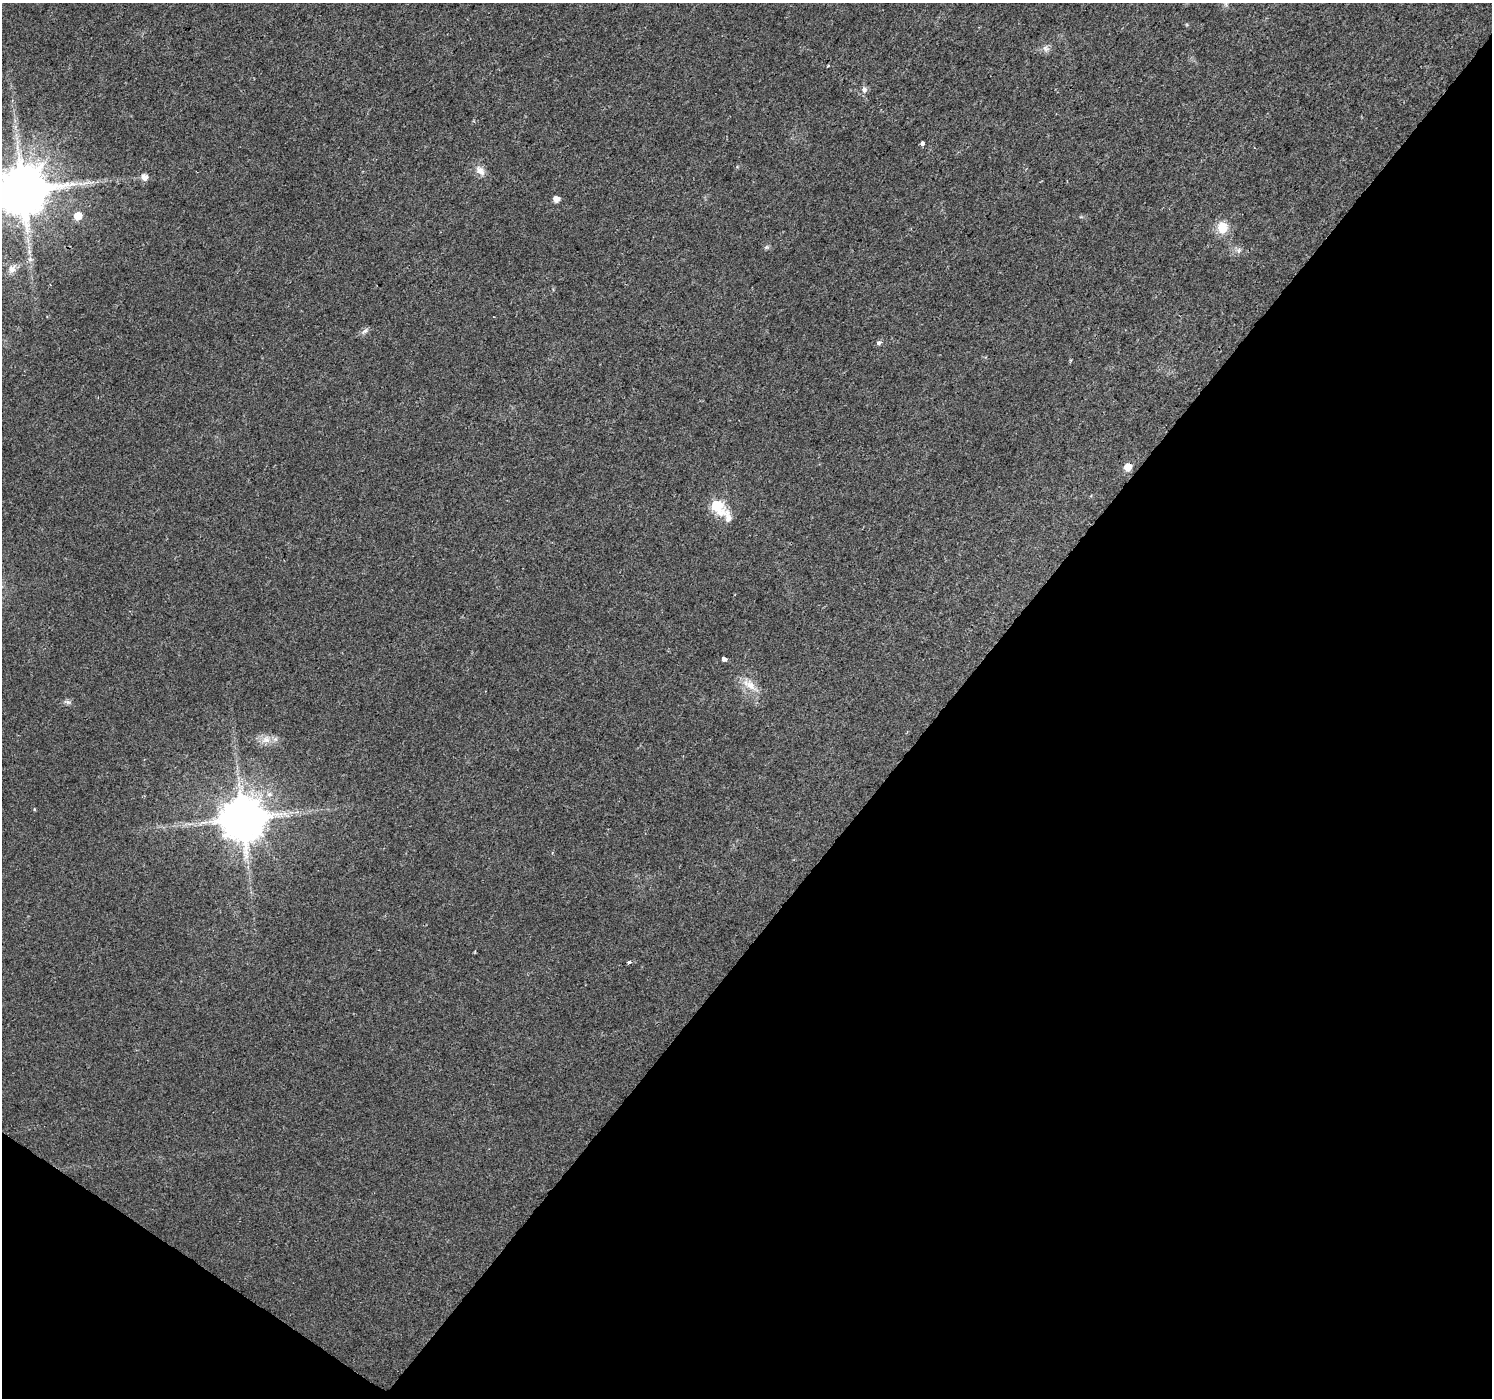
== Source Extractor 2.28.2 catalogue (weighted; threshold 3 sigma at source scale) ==
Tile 15 of 4 x 4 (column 3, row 4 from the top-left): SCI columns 2989-4478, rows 255-1650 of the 5985 x 6026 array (HDU 1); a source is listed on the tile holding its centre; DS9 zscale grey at full resolution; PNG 1494 x 1400 px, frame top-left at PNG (2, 3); no overlay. Shown black and unused: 39% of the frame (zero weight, under 2 of 3 exposures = <1% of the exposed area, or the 3 px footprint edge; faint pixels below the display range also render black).
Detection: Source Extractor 2.28.2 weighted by HDU 2 'WHT'; one run over the whole footprint, this tile lists its part. Background 0.0172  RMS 0.0046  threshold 0.0206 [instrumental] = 3 sigma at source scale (4.5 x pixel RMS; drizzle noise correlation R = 1.50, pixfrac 1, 0.0396/0.0396 arcsec/px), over >= 5 px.
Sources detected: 27; all 27 listed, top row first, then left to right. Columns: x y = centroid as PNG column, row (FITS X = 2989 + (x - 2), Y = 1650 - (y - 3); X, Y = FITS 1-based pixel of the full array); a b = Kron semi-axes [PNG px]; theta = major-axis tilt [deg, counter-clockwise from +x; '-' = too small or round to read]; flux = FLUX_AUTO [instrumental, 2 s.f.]
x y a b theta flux
1226 3 9 4 -82 1
1045 48 9 8 - 1.8
864 89 9 7 81 1.8
922 143 4 4 - 1
480 171 14 10 -46 3.4
144 177 6 6 - 3.5
22 190 13 13 - 2800
556 199 5 5 - 3.4
78 216 6 6 - 7.2
1222 227 14 12 86 7.7
766 247 7 4 89 0.72
1239 250 7 6 - 1.3
30 259 7 6 - 1.3
12 269 12 9 58 3
365 331 10 5 32 1.5
879 343 6 5 - 1.2
1128 467 5 5 - 7.3
717 506 8 6 -47 41
728 518 16 8 -84 3.6
724 659 4 4 - 7.9
750 685 20 10 -45 6
67 702 9 4 -9 1.1
266 739 13 11 32 4.1
269 794 8 7 - 1.7
34 809 5 3 - 0.36
243 818 12 12 - 2000
629 962 4 3 - 3.4
Isophote crosses this tile's border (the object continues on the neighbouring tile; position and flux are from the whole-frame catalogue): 2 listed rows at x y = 1226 3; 22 190